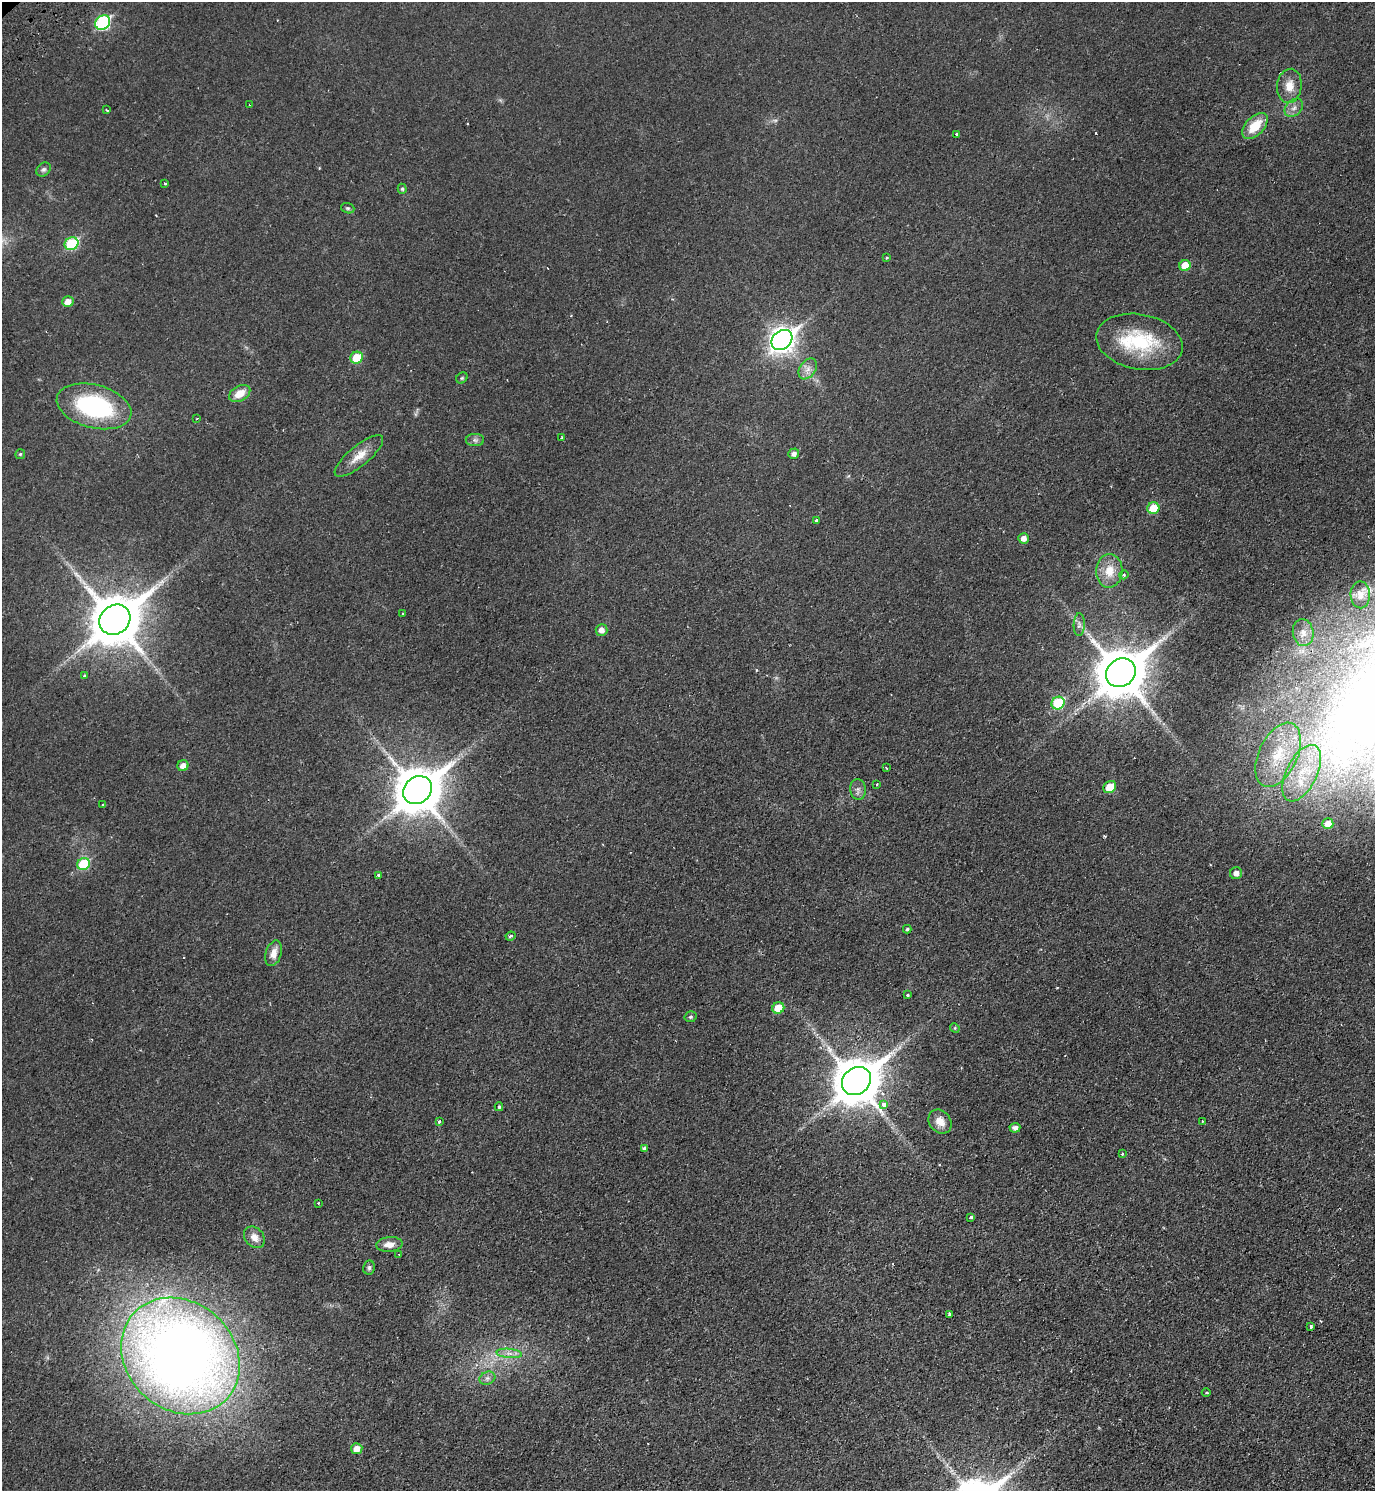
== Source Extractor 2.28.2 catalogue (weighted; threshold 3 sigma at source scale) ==
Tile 6 of 4 x 4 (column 2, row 2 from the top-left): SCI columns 1577-2949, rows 3029-4517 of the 6038 x 6054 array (HDU 1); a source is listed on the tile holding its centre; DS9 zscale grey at full resolution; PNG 1377 x 1493 px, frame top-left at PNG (2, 2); each listed source drawn as its Kron ellipse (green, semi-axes under 4 px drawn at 4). Shown black and unused: <1% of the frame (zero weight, under 2 of 3 exposures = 3% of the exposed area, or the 3 px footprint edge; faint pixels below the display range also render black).
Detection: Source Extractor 2.28.2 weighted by HDU 2 'WHT'; one run over the whole footprint, this tile lists its part. Background 0.0233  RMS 0.0048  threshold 0.0216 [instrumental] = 3 sigma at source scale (4.5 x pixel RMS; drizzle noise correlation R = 1.50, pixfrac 1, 0.05/0.05 arcsec/px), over >= 5 px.
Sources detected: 94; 1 too faint to see at this stretch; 7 cosmic-ray / hot-pixel residue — neither listed nor drawn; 2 inside a brighter listed object's ellipse — not listed separately; the other 84 listed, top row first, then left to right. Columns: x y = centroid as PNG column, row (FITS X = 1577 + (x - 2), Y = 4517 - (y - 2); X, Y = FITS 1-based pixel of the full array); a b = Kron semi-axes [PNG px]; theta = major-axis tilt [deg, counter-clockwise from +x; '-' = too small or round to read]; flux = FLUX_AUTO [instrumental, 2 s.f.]
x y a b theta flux
103 22 8 6 37 58
1289 86 17 12 84 6.5
249 105 2 2 - 0.37
1294 108 10 7 44 2.4
107 110 4 3 - 0.5
1255 126 16 9 46 12
957 134 3 3 - 0.88
44 169 8 6 43 1.3
165 183 3 3 - 1.4
402 189 5 4 - 0.76
348 208 7 5 -19 0.91
72 244 7 6 - 34
886 258 3 3 - 0.5
1185 266 5 5 - 8.5
68 302 5 5 - 4.3
782 340 11 9 41 350
1139 342 44 27 -11 35
357 358 6 6 - 13
808 369 11 7 54 3.2
462 378 6 5 - 0.71
240 393 11 7 29 6.3
94 406 38 21 -14 59
197 419 3 2 - 0.41
562 438 4 3 - 0.82
475 440 9 6 -1 1.5
20 454 5 5 - 0.66
794 454 5 5 - 2
359 456 30 10 39 7.4
1153 508 6 6 - 11
816 520 3 3 - 1.1
1024 538 5 5 - 3
1109 571 17 13 87 9
1124 575 5 4 - 0.87
1360 595 13 9 -88 3.4
402 613 3 3 - 0.78
115 620 16 14 40 2400
1079 625 11 5 88 1.8
601 630 6 6 - 3
1303 633 13 10 -82 4.2
1121 673 15 13 39 2300
85 676 4 3 - 0.46
1058 703 7 6 - 26
1278 755 34 19 65 22
183 766 5 5 - 3.2
886 768 3 2 - 0.34
1302 773 30 15 64 18
877 784 3 3 - 0.45
1110 787 7 5 40 8.3
858 789 10 8 -84 2
418 790 15 13 40 1900
103 805 3 3 - 0.84
1328 824 5 5 - 4.5
84 864 6 6 - 23
1236 873 6 6 - 2.2
378 876 3 3 - 6.1
907 929 4 4 - 0.77
510 936 5 3 - 0.73
273 953 13 8 73 4.4
907 995 3 3 - 0.95
778 1008 6 5 - 9.2
690 1017 6 5 - 0.95
955 1028 5 4 - 0.61
856 1081 15 13 40 1900
884 1104 3 3 - 8.5
499 1107 4 4 - 0.66
439 1121 3 3 - 1.4
940 1121 13 10 -50 5.1
1202 1121 3 2 - 0.24
1015 1128 5 5 - 2
644 1148 4 3 - 1
1122 1154 3 3 - 0.71
318 1203 2 2 - 0.35
971 1217 3 3 - 1.5
254 1237 12 9 -48 4
389 1244 13 7 6 4
399 1254 3 2 - 0.38
369 1268 7 6 - 1.1
949 1314 3 3 - 1.2
1311 1327 3 3 - 0.81
509 1353 13 4 -5 2.6
180 1356 63 54 -42 570
487 1378 8 6 21 1.7
1206 1393 4 3 - 0.52
357 1449 5 5 - 5.3